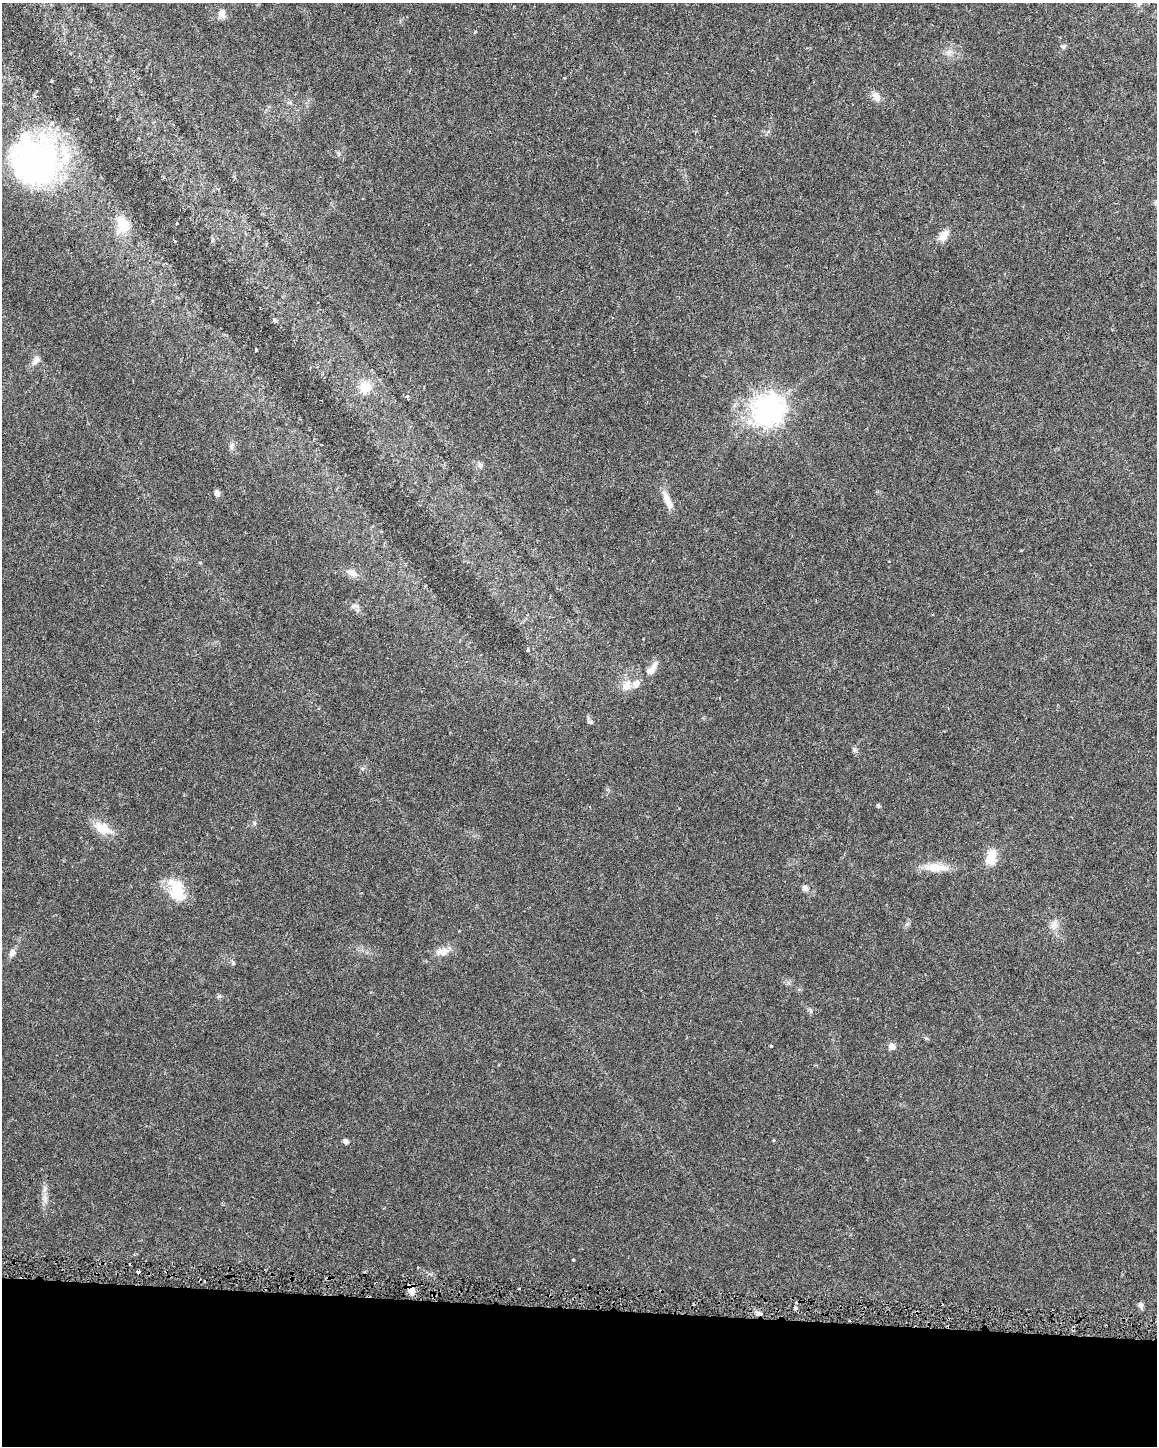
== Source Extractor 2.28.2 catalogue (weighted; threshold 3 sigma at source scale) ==
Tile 10 of 4 x 3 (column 2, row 3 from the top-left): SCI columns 1156-2310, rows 231-1674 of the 4625 x 4849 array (HDU 1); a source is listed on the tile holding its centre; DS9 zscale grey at full resolution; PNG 1159 x 1448 px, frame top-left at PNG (2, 3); no overlay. Shown black and unused: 10% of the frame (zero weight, under 3 of 6 exposures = <1% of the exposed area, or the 3 px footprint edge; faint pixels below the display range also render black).
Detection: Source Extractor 2.28.2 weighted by HDU 2 'WHT'; one run over the whole footprint, this tile lists its part. Background 0.0281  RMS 0.002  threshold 0.00831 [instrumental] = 3 sigma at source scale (4.09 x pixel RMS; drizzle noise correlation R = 1.36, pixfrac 0.8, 0.0396/0.0396 arcsec/px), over >= 5 px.
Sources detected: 57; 1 inside a brighter object's white glare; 4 cosmic-ray / hot-pixel residue — not listed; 1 inside a brighter listed object's ellipse — not listed separately; the other 51 listed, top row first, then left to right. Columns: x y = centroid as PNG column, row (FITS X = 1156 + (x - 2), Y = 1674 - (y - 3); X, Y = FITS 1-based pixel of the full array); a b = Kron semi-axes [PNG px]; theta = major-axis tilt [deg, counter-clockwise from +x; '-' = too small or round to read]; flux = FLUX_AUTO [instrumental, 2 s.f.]
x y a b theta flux
1138 3 8 3 -71 0.39
222 13 11 8 86 1.4
1063 46 8 5 34 0.38
949 52 10 5 -8 0.67
51 81 3 3 - 0.23
876 97 14 8 -59 1.3
36 161 55 51 10 55
123 225 22 16 -74 4.4
943 235 13 8 56 2
175 241 3 3 - 0.16
275 320 6 3 -71 0.28
256 350 3 3 - 0.23
36 360 13 8 56 1.2
365 387 6 6 - 12
407 396 5 4 - 0.32
768 409 10 10 - 250
231 446 10 6 61 0.64
480 465 9 6 -63 0.63
217 493 6 5 - 0.99
667 498 28 8 -65 2
1021 550 3 3 - 0.17
352 573 14 9 -30 1.4
355 606 12 6 -9 0.73
528 650 6 3 80 0.19
652 669 22 8 53 2.1
626 685 17 12 67 2.3
589 721 9 5 -31 0.43
854 750 7 5 -70 0.44
878 806 5 4 - 0.31
103 828 22 12 -28 3.7
991 857 21 11 74 3.6
936 867 37 10 -2 3.4
805 888 7 7 - 0.79
175 891 33 18 -74 5.3
907 924 8 4 36 0.36
1054 925 11 10 - 1.2
443 951 20 10 6 1.8
12 953 9 7 72 0.9
233 963 6 5 - 0.31
219 996 6 6 - 0.34
811 1011 7 4 -72 0.31
771 1046 3 3 - 0.23
892 1046 6 6 - 1.6
816 1065 5 3 - 0.19
345 1141 6 5 - 0.7
45 1197 9 6 -65 0.78
573 1259 4 2 - 0.15
166 1271 4 2 - 0.15
411 1290 12 7 -74 1.3
1140 1305 8 6 -59 0.65
795 1308 4 3 - 0.49
Overlapping masked pixels (flux is a lower limit): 2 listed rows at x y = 166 1271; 411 1290
Isophote crosses this tile's border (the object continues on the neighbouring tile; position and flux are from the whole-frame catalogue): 1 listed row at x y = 1138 3
Unlisted compact peaks at least as high as the median listed source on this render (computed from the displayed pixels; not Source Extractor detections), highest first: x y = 254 823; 475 32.